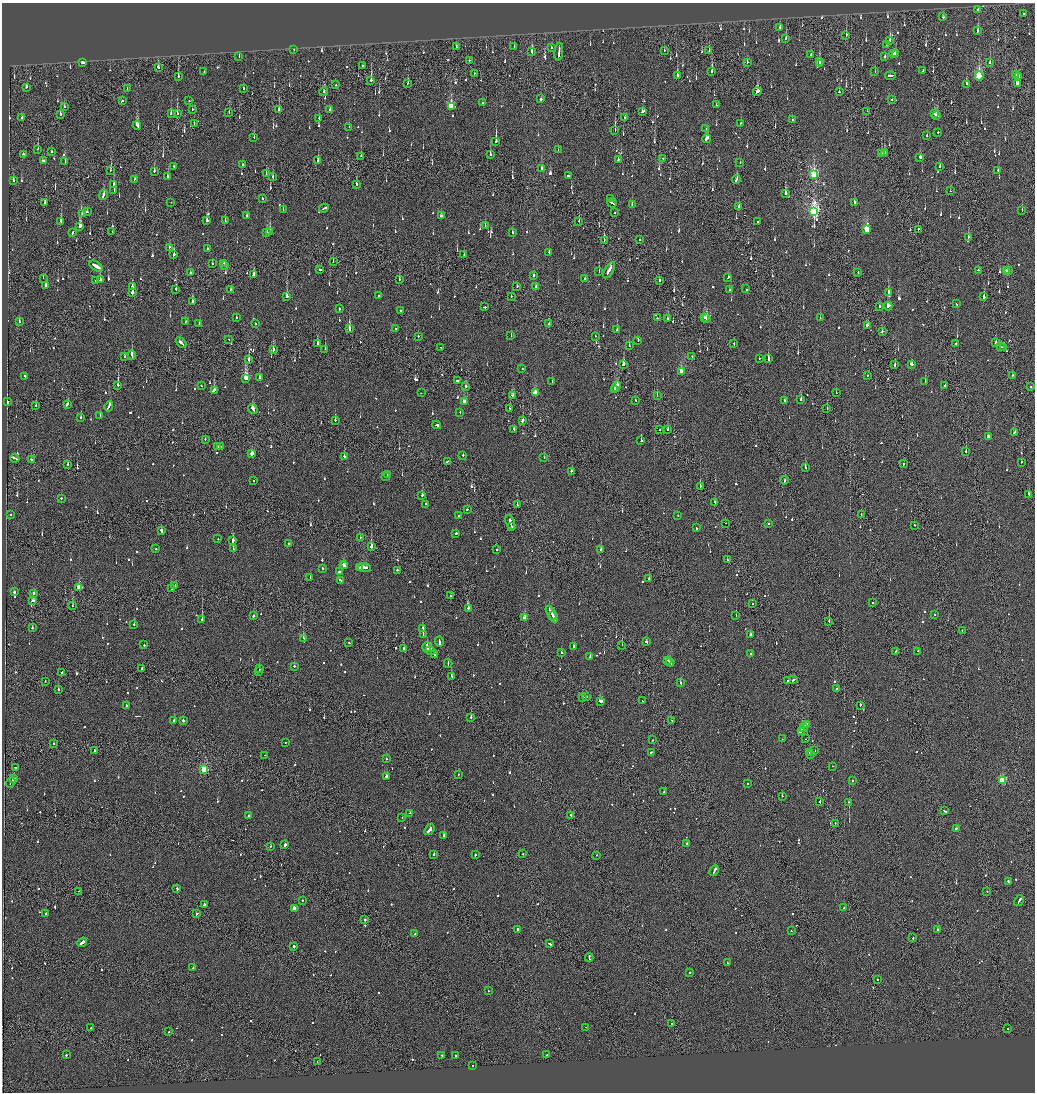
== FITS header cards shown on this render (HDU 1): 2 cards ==
NAXIS1  =                 2065
NAXIS2  =                 2180

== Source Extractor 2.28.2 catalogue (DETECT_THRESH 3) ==
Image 2065 x 2180 px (HDU 1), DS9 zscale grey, zoomed out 1/2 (1 PNG px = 2 x 2 image px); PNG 1037 x 1094 px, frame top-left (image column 1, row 2179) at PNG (2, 3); each listed source drawn as its Kron ellipse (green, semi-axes under 4 px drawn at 4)
Background -0.12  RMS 0.067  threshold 0.201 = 3 sigma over >= 5 px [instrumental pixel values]
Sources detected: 1280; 60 cannot appear on this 1/2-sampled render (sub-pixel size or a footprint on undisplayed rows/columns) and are neither listed nor drawn; of the other 1220, the 500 brightest by FLUX_AUTO listed and drawn (720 fainter detections omitted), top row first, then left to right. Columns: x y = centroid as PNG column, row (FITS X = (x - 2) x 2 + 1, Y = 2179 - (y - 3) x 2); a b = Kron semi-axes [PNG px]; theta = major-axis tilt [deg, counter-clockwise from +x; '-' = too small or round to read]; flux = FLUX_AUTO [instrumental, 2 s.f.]
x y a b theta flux
978 9 2 2 - 93
1024 14 2 2 - 120
942 17 3 2 - 270
780 28 2 2 - 270
977 31 3 2 - 240
846 36 3 2 - 280
786 38 2 2 - 300
890 40 2 2 - 850
886 45 2 2 - 110
514 46 2 2 - 80
456 47 2 1 - 170
552 47 2 2 - 90
294 49 2 1 - 110
664 50 2 2 - 140
709 51 2 2 - 82
532 52 3 2 - 180
559 52 9 2 83 620
811 54 2 1 - 95
894 54 3 2 - 120
896 54 3 2 - 99
239 56 3 2 - 120
885 56 2 2 - 120
469 60 2 2 - 130
82 62 2 2 - 260
747 62 2 2 - 89
819 62 3 2 - 300
990 62 3 2 - 79
820 63 2 1 - 160
363 65 2 1 - 150
158 67 3 2 - 200
204 71 2 2 - 120
712 71 2 2 - 290
923 71 2 2 - 160
875 72 2 2 - 140
474 74 2 1 - 77
1016 74 2 2 - 170
677 76 2 2 - 1000
890 76 5 2 - 350
979 76 4 3 - 1200
178 77 3 2 - 330
1019 77 2 1 - 78
371 80 3 1 - 610
408 83 2 2 - 84
1017 83 3 2 - 430
966 84 2 2 - 210
336 85 2 2 - 150
26 87 2 2 - 120
127 88 3 1 - 79
243 88 2 2 - 110
324 92 4 2 - 98
757 92 4 3 - 260
839 92 2 2 - 240
541 99 2 2 - 1300
122 100 2 2 - 230
892 100 2 2 - 120
189 101 2 2 - 86
482 103 2 2 - 140
716 105 2 2 - 100
64 106 2 2 - 100
451 107 4 3 - 740
192 109 2 2 - 95
330 109 2 2 - 170
279 110 4 2 - 1100
643 111 4 2 - 330
867 111 2 1 - 81
171 113 4 2 - 100
177 113 3 2 - 300
229 113 2 1 - 180
935 114 3 2 - 130
60 115 2 2 - 95
937 115 4 2 - 200
22 117 2 2 - 140
625 117 3 1 - 140
319 118 2 2 - 190
792 120 2 2 - 180
194 123 2 1 - 100
741 123 2 2 - 110
137 126 4 2 - 270
349 127 2 2 - 78
706 128 2 2 - 200
615 131 2 1 - 140
938 132 2 2 - 180
927 136 2 2 - 120
254 137 2 2 - 97
707 139 4 2 - 250
496 141 3 2 - 1400
38 149 3 2 - 110
558 150 2 2 - 82
51 152 2 2 - 190
881 153 3 1 - 420
884 153 3 2 - 150
23 154 2 2 - 99
490 154 3 2 - 150
361 156 2 2 - 96
920 157 2 2 - 340
663 158 2 1 - 120
618 159 2 2 - 310
43 161 3 2 - 240
65 161 2 2 - 200
318 161 3 1 - 360
740 163 2 2 - 77
243 165 3 2 - 130
174 166 2 2 - 99
940 167 3 2 - 96
542 169 3 2 - 140
110 170 2 2 - 93
998 170 2 2 - 240
154 171 3 2 - 210
266 174 2 1 - 470
814 174 4 3 - 1200
167 176 3 2 - 110
568 176 2 2 - 2300
273 177 3 2 - 94
134 179 2 2 - 120
736 179 4 2 - 200
13 180 2 2 - 100
113 184 3 2 - 130
356 185 2 2 - 250
114 190 2 2 - 100
950 191 2 1 - 180
786 193 3 2 - 780
104 195 5 2 - 260
262 198 2 2 - 81
610 199 2 2 - 140
171 202 2 1 - 81
854 202 2 2 - 130
45 203 2 2 - 190
612 203 5 2 - 580
632 205 2 2 - 150
739 207 3 2 - 210
324 208 5 2 - 280
283 210 2 2 - 88
1022 210 3 1 - 91
87 212 2 2 - 140
615 212 2 2 - 110
813 212 4 3 - 2900
82 214 2 2 - 120
247 216 2 2 - 590
441 216 2 2 - 240
61 221 3 2 - 320
207 221 3 2 - 140
225 221 2 2 - 160
579 221 2 2 - 120
758 221 2 2 - 140
485 225 2 2 - 190
80 226 3 2 - 850
866 229 3 3 - 560
918 229 2 1 - 200
112 231 2 2 - 78
270 231 3 2 - 740
512 232 3 2 - 93
72 233 3 2 - 130
267 233 3 2 - 220
968 237 3 2 - 110
639 239 2 2 - 110
604 240 2 1 - 100
169 247 2 2 - 170
207 248 2 2 - 140
549 252 2 2 - 79
174 255 2 2 - 750
464 255 2 1 - 88
333 262 2 1 - 78
224 263 2 2 - 86
212 264 2 2 - 97
225 265 2 1 - 550
96 266 7 2 -33 770
320 270 2 2 - 130
609 270 9 2 60 500
978 270 2 2 - 110
1008 270 2 2 - 250
599 271 2 1 - 170
1006 271 2 1 - 190
190 273 2 2 - 160
858 273 2 2 - 330
253 275 2 2 - 210
534 276 2 2 - 81
728 277 3 2 - 360
43 278 2 1 - 150
100 279 3 2 - 240
584 279 2 2 - 91
399 280 2 2 - 160
660 280 2 2 - 300
95 281 2 2 - 110
46 285 2 2 - 330
132 286 3 2 - 150
517 286 2 2 - 77
535 287 3 2 - 220
176 289 2 2 - 530
230 289 2 2 - 120
746 289 2 2 - 220
729 290 2 2 - 88
132 293 2 2 - 900
888 293 2 2 - 590
287 296 2 2 - 570
378 296 2 2 - 82
511 296 2 1 - 320
984 297 2 2 - 810
192 301 3 2 - 220
956 304 2 2 - 530
888 306 4 2 - 940
485 307 2 2 - 160
880 307 2 2 - 130
339 309 2 2 - 83
401 311 2 2 - 200
236 317 2 2 - 110
704 317 3 2 - 160
657 318 2 1 - 380
820 318 2 2 - 130
667 319 2 1 - 84
707 319 3 2 - 140
186 321 3 2 - 86
19 322 2 2 - 76
199 324 2 2 - 77
255 324 2 2 - 81
549 324 2 2 - 110
867 325 3 2 - 230
349 328 3 2 - 910
395 329 2 2 - 80
617 330 2 2 - 110
882 331 2 2 - 130
418 336 2 2 - 190
511 336 2 2 - 100
595 336 2 1 - 100
228 339 2 2 - 280
638 340 2 2 - 97
995 342 2 2 - 140
181 343 6 2 -44 640
318 343 3 2 - 670
956 343 2 2 - 87
734 344 3 2 - 100
629 345 2 2 - 100
441 347 2 2 - 100
1001 347 2 2 - 160
1004 347 4 2 - 790
273 349 4 2 - 260
325 349 2 1 - 77
132 355 5 2 - 480
692 356 2 1 - 440
125 357 2 2 - 87
768 358 4 2 - 270
759 359 2 1 - 170
249 360 3 2 - 230
895 364 3 1 - 190
911 364 3 2 - 890
623 365 3 2 - 360
522 368 2 2 - 290
681 372 3 3 - 450
867 375 2 1 - 130
1012 375 2 1 - 210
25 376 2 2 - 120
260 377 2 2 - 290
246 378 4 2 - 2500
457 381 2 2 - 300
925 381 2 2 - 85
552 382 3 2 - 140
118 385 2 1 - 1600
201 386 2 2 - 430
466 386 2 2 - 440
945 386 2 2 - 110
616 387 5 2 - 860
1030 387 2 2 - 170
214 390 4 2 - 310
614 390 2 2 - 420
421 393 2 1 - 90
535 393 3 2 - 360
836 393 2 1 - 100
513 395 3 2 - 190
657 396 2 2 - 99
801 399 2 2 - 180
636 400 2 1 - 160
784 401 2 2 - 1200
7 402 2 2 - 620
464 402 3 2 - 170
36 405 2 1 - 98
67 405 4 2 - 210
109 406 5 2 - 280
510 408 2 2 - 120
827 408 2 1 - 130
253 409 5 2 - 390
460 412 2 2 - 88
100 416 2 2 - 77
81 417 3 2 - 78
335 420 2 2 - 190
523 421 3 2 - 480
437 425 4 2 - 410
514 429 2 2 - 150
659 430 2 2 - 99
668 430 2 2 - 290
1014 432 3 2 - 170
988 437 3 2 - 130
205 439 2 1 - 110
641 441 2 1 - 620
217 446 2 2 - 240
220 447 2 1 - 110
966 451 2 1 - 77
252 453 3 2 - 170
463 455 2 2 - 93
344 456 2 2 - 150
544 457 2 1 - 200
15 458 5 2 - 420
32 460 4 2 - 180
447 461 2 1 - 100
1021 462 2 1 - 530
68 464 2 2 - 93
903 464 2 2 - 270
805 468 2 2 - 370
571 471 2 2 - 200
388 475 2 2 - 89
385 477 2 2 - 270
254 480 2 1 - 88
784 480 4 1 - 250
700 487 2 1 - 350
1028 494 2 2 - 210
422 495 2 2 - 430
61 498 2 2 - 77
715 502 2 1 - 360
425 504 2 2 - 89
517 505 2 2 - 280
467 509 2 2 - 240
861 514 2 1 - 140
10 515 2 2 - 150
458 516 2 2 - 170
678 516 2 2 - 78
510 522 8 2 -71 550
726 523 2 1 - 91
769 523 2 2 - 96
915 525 2 2 - 110
512 527 3 1 - 220
696 528 3 2 - 140
161 530 3 2 - 590
456 533 2 2 - 140
360 538 2 2 - 120
218 539 2 2 - 150
233 541 3 2 - 360
288 544 2 1 - 300
371 547 2 2 - 1800
156 549 2 2 - 99
233 549 2 2 - 120
497 549 2 2 - 110
601 550 2 2 - 640
727 560 2 1 - 160
343 564 2 2 - 86
344 566 2 1 - 430
323 568 2 2 - 180
360 568 3 2 - 140
364 568 6 2 -4 330
397 570 2 2 - 95
339 571 2 2 - 130
310 577 2 2 - 170
649 579 2 2 - 95
340 580 2 2 - 240
175 586 2 1 - 85
79 587 3 3 - 340
171 589 2 2 - 220
14 592 2 2 - 250
34 593 2 2 - 110
451 596 2 2 - 690
33 601 4 2 - 250
873 603 2 2 - 94
753 604 2 1 - 89
72 606 2 2 - 160
468 608 2 2 - 220
551 613 8 2 -60 730
934 614 2 1 - 160
254 616 2 2 - 150
736 616 2 1 - 330
524 617 3 2 - 310
553 617 6 2 -59 560
202 619 3 2 - 330
829 621 2 1 - 370
134 624 2 2 - 190
32 628 2 2 - 170
423 628 3 2 - 120
962 631 2 2 - 180
423 635 4 2 - 600
750 635 4 2 - 300
303 638 2 2 - 520
439 641 5 2 - 210
646 642 3 2 - 120
349 643 2 2 - 140
144 645 2 2 - 110
622 645 2 1 - 82
573 646 2 2 - 430
427 647 5 2 - 530
403 649 2 2 - 180
430 651 5 2 - 700
895 651 2 1 - 88
918 651 2 2 - 120
561 652 2 2 - 130
751 653 2 2 - 110
434 655 2 2 - 150
590 656 3 2 - 170
668 660 2 2 - 160
670 662 4 2 - 710
448 663 4 1 - 410
294 666 2 2 - 180
142 668 2 2 - 100
259 669 2 2 - 170
259 671 2 1 - 98
62 672 2 2 - 540
452 676 4 2 - 400
793 680 4 2 - 270
45 681 2 1 - 92
788 681 2 1 - 96
680 683 2 2 - 180
58 689 2 2 - 620
836 689 2 2 - 85
586 697 2 2 - 210
583 698 2 2 - 81
600 701 4 2 - 490
642 701 2 2 - 110
126 705 3 2 - 240
860 705 3 1 - 140
471 717 2 1 - 520
174 720 2 2 - 140
183 720 2 2 - 980
672 720 2 2 - 82
807 725 3 2 - 260
804 728 4 2 - 310
801 731 4 2 - 1000
782 739 2 2 - 78
806 739 2 1 - 98
652 740 2 2 - 150
285 742 2 2 - 80
53 743 2 2 - 150
95 750 2 2 - 120
815 751 2 2 - 110
651 752 2 2 - 130
810 753 2 2 - 280
265 755 2 1 - 100
811 755 2 2 - 160
386 759 2 2 - 97
832 766 2 1 - 590
15 767 2 2 - 180
204 769 3 3 - 940
458 774 2 2 - 92
386 776 2 2 - 460
14 779 3 2 - 190
1002 780 3 3 - 780
852 781 2 2 - 95
11 782 5 2 - 300
747 784 2 1 - 150
664 792 2 2 - 130
782 796 2 1 - 79
820 802 3 1 - 110
848 802 2 2 - 170
944 811 3 1 - 440
410 813 3 2 - 120
571 815 2 2 - 280
248 816 2 2 - 110
402 818 2 1 - 160
835 823 2 1 - 200
956 828 3 2 - 89
429 829 6 2 54 640
444 835 2 2 - 690
687 844 2 2 - 230
285 845 2 2 - 1900
270 847 2 1 - 120
434 854 2 2 - 390
523 854 2 2 - 110
475 855 2 2 - 160
596 855 2 1 - 110
714 871 6 2 61 510
1008 882 3 2 - 270
177 889 2 2 - 280
79 891 2 1 - 96
987 891 2 1 - 96
302 900 2 2 - 190
1019 901 6 2 59 310
204 905 2 2 - 820
294 908 3 3 - 200
844 908 2 2 - 110
45 913 2 2 - 82
197 913 3 2 - 140
365 920 2 2 - 280
518 929 3 2 - 560
937 929 2 2 - 390
791 931 2 1 - 360
415 934 2 1 - 100
913 938 2 2 - 120
82 942 5 2 - 300
550 944 4 2 - 380
294 947 2 2 - 800
589 958 4 2 - 530
727 963 2 2 - 120
193 968 3 2 - 300
690 972 2 2 - 99
878 980 2 2 - 290
488 991 2 2 - 83
671 1024 2 1 - 130
586 1027 2 1 - 78
90 1028 2 2 - 97
1007 1029 2 1 - 180
169 1032 2 2 - 110
66 1055 2 2 - 130
442 1055 2 2 - 150
547 1055 2 2 - 84
455 1056 2 1 - 110
317 1062 2 1 - 190
472 1066 2 1 - 410
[720 fainter detections neither listed nor drawn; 60 sub-pixel or undisplayed-footprint detections neither listed nor drawn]